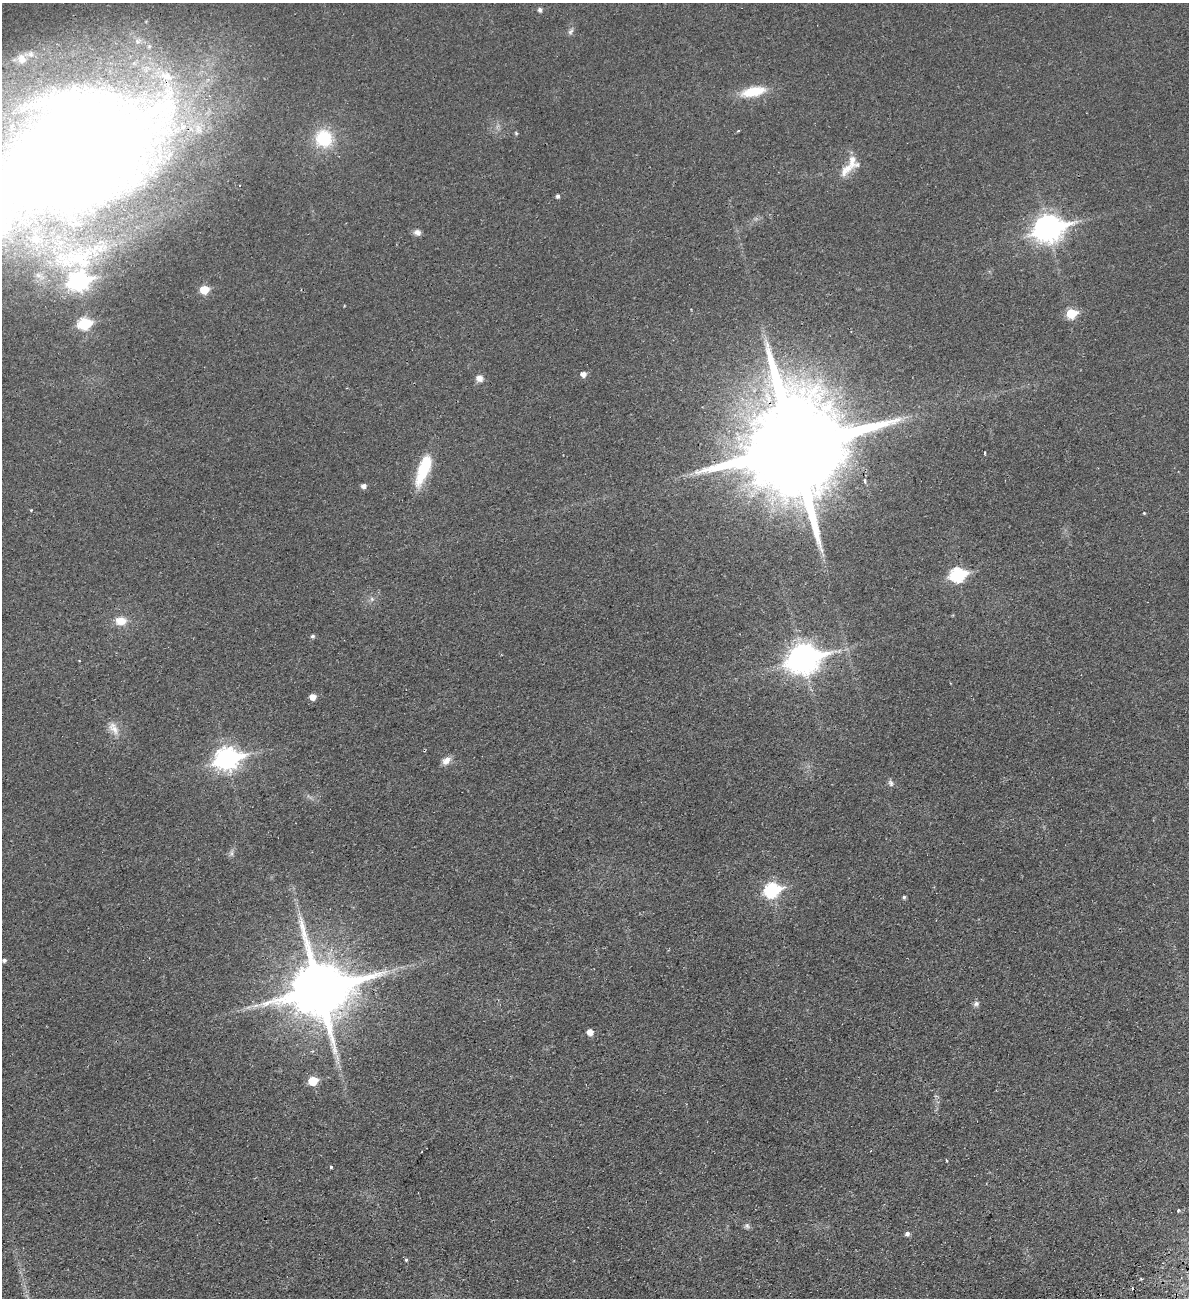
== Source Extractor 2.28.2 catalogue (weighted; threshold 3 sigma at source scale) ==
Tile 6 of 4 x 4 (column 2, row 2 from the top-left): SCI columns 1357-2543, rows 2653-3948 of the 5204 x 5300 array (HDU 1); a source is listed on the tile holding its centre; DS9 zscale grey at full resolution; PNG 1191 x 1300 px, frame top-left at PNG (2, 3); no overlay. Shown black and unused: <1% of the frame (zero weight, under 2 of 3 exposures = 3% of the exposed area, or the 3 px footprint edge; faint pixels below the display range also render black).
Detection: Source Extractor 2.28.2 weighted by HDU 2 'WHT'; one run over the whole footprint, this tile lists its part. Background 0.0216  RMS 0.0048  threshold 0.0214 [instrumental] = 3 sigma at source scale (4.5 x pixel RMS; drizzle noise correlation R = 1.50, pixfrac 1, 0.05/0.05 arcsec/px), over >= 5 px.
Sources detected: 60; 1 inside a brighter object's white glare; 2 cosmic-ray / hot-pixel residue — not listed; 3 inside a brighter listed object's ellipse — not listed separately; the other 54 listed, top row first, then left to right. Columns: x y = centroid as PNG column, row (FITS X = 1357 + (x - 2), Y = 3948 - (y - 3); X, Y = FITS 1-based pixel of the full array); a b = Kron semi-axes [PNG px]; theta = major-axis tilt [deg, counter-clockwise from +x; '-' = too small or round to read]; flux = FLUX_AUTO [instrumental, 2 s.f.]
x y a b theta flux
540 10 5 4 - 1.6
571 31 10 5 50 1.4
21 59 14 10 -71 3.9
753 91 32 12 12 13
738 131 3 3 - 0.59
516 133 5 4 - 0.64
324 138 20 19 - 22
74 156 148 84 29 1400
846 170 34 12 31 7.6
558 196 4 4 - 1.4
1048 228 12 9 15 450
417 232 9 7 -14 2
80 259 62 31 -4 55
79 281 10 8 13 170
204 290 6 5 - 14
344 306 3 3 - 0.43
1071 313 6 6 - 21
84 324 7 6 - 43
583 374 6 5 - 2.5
479 378 9 8 - 3
794 446 34 26 -81 15000
984 453 3 3 - 1.3
423 469 37 13 69 20
865 481 5 4 - 1.3
363 486 5 4 - 2.2
31 510 4 3 - 0.4
1144 513 3 3 - 0.38
958 575 8 7 - 72
372 599 6 6 - 1.2
121 621 11 8 1 7.3
312 636 5 5 - 1
803 659 12 10 16 650
313 697 5 5 - 4.5
114 728 21 10 -54 5.1
227 759 10 8 14 310
446 761 13 8 44 3.2
891 783 10 6 -65 1.4
232 853 7 4 -90 1.1
772 890 8 7 - 79
904 897 4 4 - 0.87
4 960 5 4 - 1.2
319 989 18 18 - 3800
976 1004 8 7 - 1.4
256 1005 8 6 17 2
590 1032 5 5 - 4.4
337 1057 11 3 -61 1.6
313 1081 6 5 - 16
422 1152 3 2 - 0.38
946 1160 4 2 - 0.42
331 1167 3 3 - 0.78
1178 1210 3 3 - 0.6
747 1226 8 7 - 1.3
907 1234 6 5 - 1.5
406 1260 3 3 - 0.93
Overlapping masked pixels (flux is a lower limit): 3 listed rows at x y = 74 156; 794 446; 319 989
Isophote crosses this tile's border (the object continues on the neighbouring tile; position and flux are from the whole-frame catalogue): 1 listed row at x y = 74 156